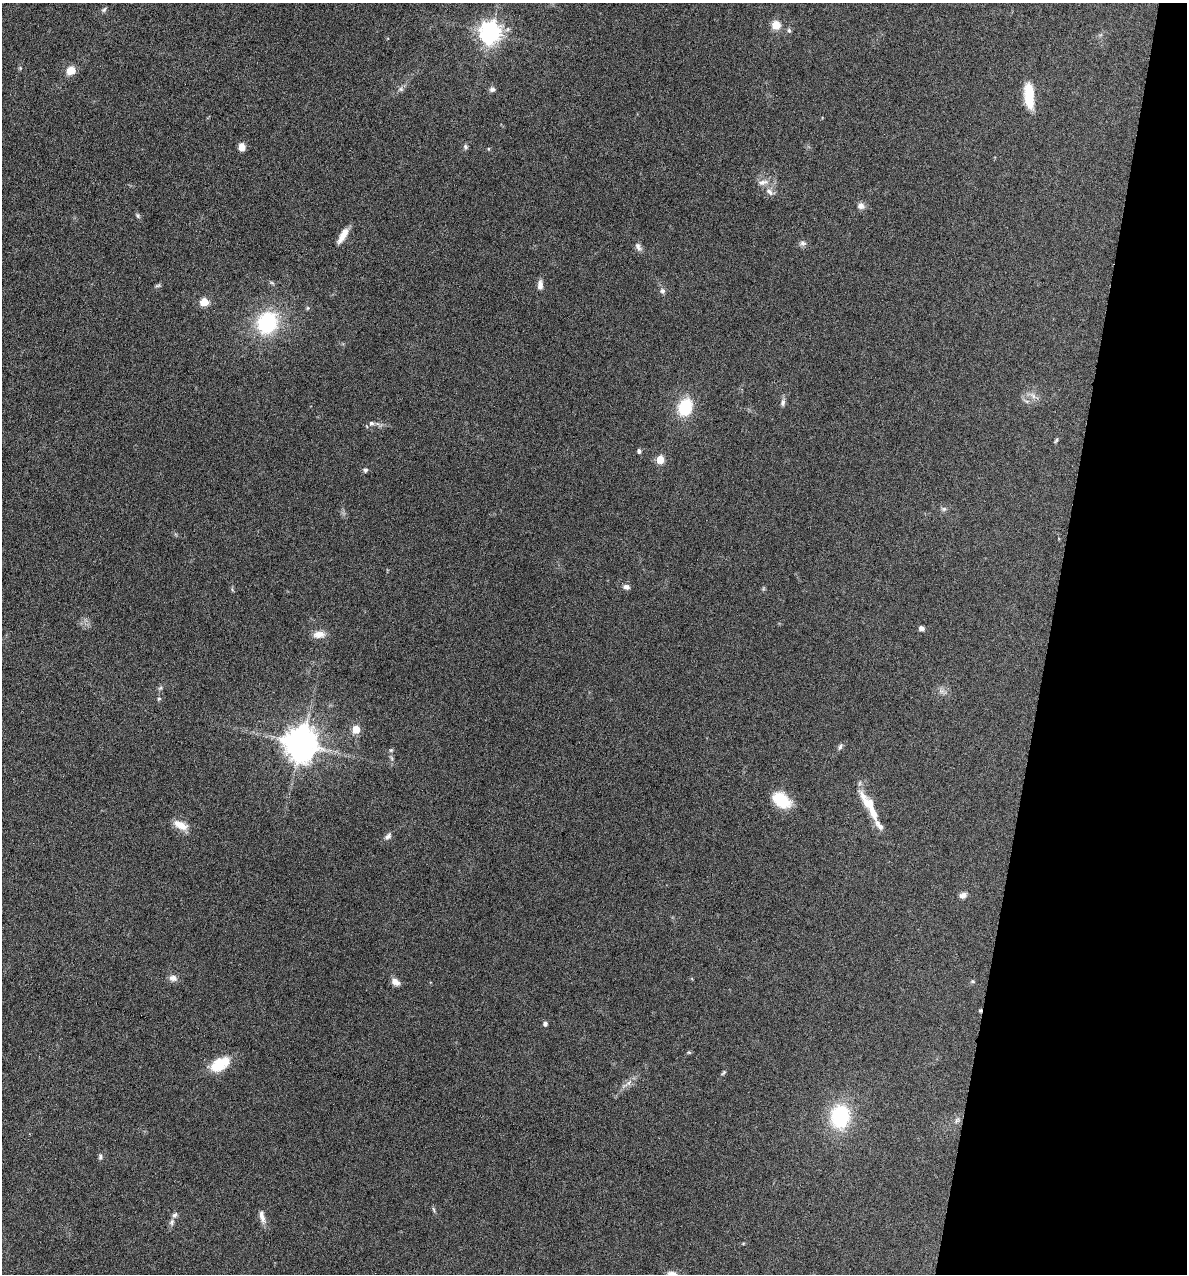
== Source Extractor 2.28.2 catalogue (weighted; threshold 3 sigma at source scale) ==
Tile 8 of 4 x 4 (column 4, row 2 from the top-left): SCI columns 3678-4862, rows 2543-3814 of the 5105 x 5085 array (HDU 1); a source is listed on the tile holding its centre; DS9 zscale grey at full resolution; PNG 1189 x 1276 px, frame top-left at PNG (2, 3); no overlay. Shown black and unused: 12% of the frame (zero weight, under 4 of 8 exposures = <1% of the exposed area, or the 3 px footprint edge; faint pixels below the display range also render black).
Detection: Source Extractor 2.28.2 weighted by HDU 2 'WHT'; one run over the whole footprint, this tile lists its part. Background 0.148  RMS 0.0057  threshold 0.0233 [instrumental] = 3 sigma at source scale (4.09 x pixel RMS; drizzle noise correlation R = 1.36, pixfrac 0.8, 0.05/0.05 arcsec/px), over >= 5 px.
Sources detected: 68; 1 inside a brighter object's white glare — not listed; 3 inside a brighter listed object's ellipse — not listed separately; the other 64 listed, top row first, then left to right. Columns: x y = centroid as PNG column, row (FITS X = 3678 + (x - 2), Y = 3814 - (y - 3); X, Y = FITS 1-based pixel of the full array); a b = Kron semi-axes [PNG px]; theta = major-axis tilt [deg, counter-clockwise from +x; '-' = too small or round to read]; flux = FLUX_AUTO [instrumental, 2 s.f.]
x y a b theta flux
104 10 8 5 48 1.1
776 25 9 8 - 7.1
789 30 7 5 -73 1.1
490 32 8 7 - 370
71 70 9 7 34 7.3
401 89 8 6 0 1.5
492 89 8 6 12 1.4
1029 96 29 10 -86 15
242 147 7 6 - 4.7
466 147 7 6 - 1.2
763 182 18 7 9 3.6
769 192 14 7 -49 2.7
861 206 10 8 -9 2.6
138 216 6 5 - 0.95
343 235 18 6 59 6.3
803 243 9 7 -17 1.8
638 247 13 7 -58 2.1
158 285 8 4 14 0.88
540 285 12 6 88 3
662 291 8 7 - 1.7
204 302 10 8 3 6.1
308 308 5 5 - 0.74
267 323 17 14 67 54
1033 395 11 7 -46 2.7
783 403 10 6 83 1.8
685 407 18 13 71 21
371 423 7 6 - 1.2
1056 441 8 4 53 0.77
639 451 4 4 - 1.4
660 459 5 5 - 15
365 470 6 5 - 1.2
944 509 8 6 0 1.2
626 587 9 7 -16 1.9
921 628 7 6 - 1.7
319 634 17 9 2 4.8
160 688 7 4 44 0.96
941 691 9 6 -24 2
159 699 6 5 - 0.81
356 729 5 5 - 14
301 743 9 9 - 1200
840 747 9 5 63 1.4
391 750 5 5 - 0.84
392 758 8 5 -70 1.2
781 800 18 12 -37 21
869 803 12 10 -32 6.8
180 825 18 9 -26 6.8
879 825 27 7 -53 4.7
388 836 11 6 47 2
963 895 9 7 20 2.4
173 978 12 8 -12 2.9
972 981 6 5 - 0.76
395 982 9 7 -40 3.8
980 1010 5 4 - 0.69
545 1023 4 4 - 1.6
689 1052 5 5 - 0.65
220 1064 25 14 29 14
723 1073 8 4 45 0.84
629 1083 12 6 43 2.8
840 1116 25 20 84 39
957 1120 9 7 53 1.9
100 1156 8 5 -88 1.2
434 1210 8 3 -71 0.84
262 1216 19 7 -76 3.6
172 1222 9 6 64 1.8
Overlapping masked pixels (flux is a lower limit): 1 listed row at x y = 980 1010